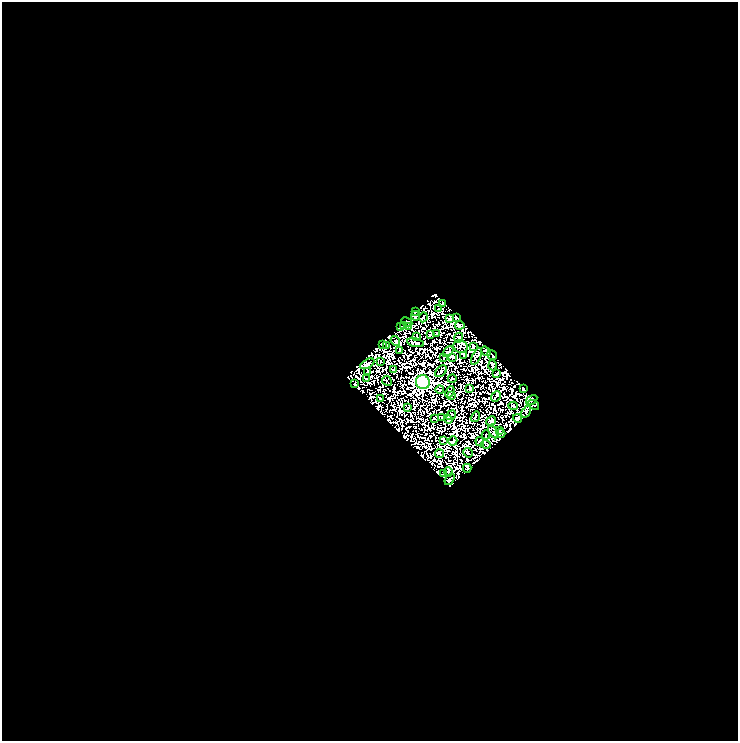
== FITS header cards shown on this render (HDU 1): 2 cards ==
NAXIS1  =                  736
NAXIS2  =                  739

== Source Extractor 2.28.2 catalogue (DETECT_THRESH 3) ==
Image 736 x 739 px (HDU 1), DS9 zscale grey, 1 PNG px = 1 image px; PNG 740 x 743 px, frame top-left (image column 1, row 739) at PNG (2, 2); each listed source drawn as its Kron ellipse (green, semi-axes under 4 px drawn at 4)
Background 0.0299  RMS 0.11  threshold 0.319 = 3 sigma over >= 5 px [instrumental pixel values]
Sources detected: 76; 1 with non-positive FLUX_AUTO (blend fragments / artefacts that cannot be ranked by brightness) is neither listed nor drawn; the other 75 listed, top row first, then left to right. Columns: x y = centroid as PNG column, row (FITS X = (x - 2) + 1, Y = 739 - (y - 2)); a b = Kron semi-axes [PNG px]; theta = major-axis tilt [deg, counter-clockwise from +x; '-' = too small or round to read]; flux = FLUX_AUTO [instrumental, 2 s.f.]
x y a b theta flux
443 304 4 3 - 7.9
439 309 3 2 - 3.2
415 312 3 2 - 3.1
415 316 5 3 - 7
423 317 5 2 - 7.9
456 317 3 2 - 4.8
450 319 4 2 - 5.3
407 322 6 2 -26 5.7
403 325 3 2 - 4.8
460 325 5 2 - 7.5
408 326 4 3 - 4.6
400 327 4 2 - 5.7
437 333 2 2 - 3.5
431 335 4 3 - 6.3
417 336 3 2 - 3.7
459 338 5 2 - 6.3
395 341 5 3 - 8.5
415 343 8 2 -12 11
382 344 3 2 - 5.3
387 346 4 2 - 5.7
461 346 7 6 - 12
473 346 3 2 - 4.4
400 350 4 2 - 5.8
486 351 5 2 - 7.8
448 352 6 2 40 7.1
492 355 5 2 - 6.4
463 356 4 2 - 4.6
477 356 9 2 66 6.1
452 357 3 2 - 5.3
444 358 3 2 - 4.5
380 361 3 2 - 4.3
367 364 8 4 30 9.6
493 365 5 2 - 5.1
393 369 3 2 - 5.2
368 371 4 2 - 7.3
441 371 7 4 42 7.7
497 373 3 2 - 6.7
366 378 3 2 - 5.3
452 379 4 2 - 4.7
387 381 5 2 - 5
423 382 7 7 - 1700
355 384 3 2 - 5.1
470 388 4 2 - 11
523 388 3 2 - 4.6
440 390 4 3 - 6.9
450 392 6 3 67 5.1
451 396 4 2 - 5.4
496 396 6 2 50 5.7
380 398 4 2 - 6
532 400 6 2 34 6.7
533 405 6 2 -38 8.4
513 406 4 3 - 6.5
408 408 3 2 - 4.3
526 412 6 3 56 6
451 415 6 2 35 7.1
442 417 3 2 - 5.1
475 417 5 2 - 5.9
434 418 3 2 - 4.3
517 418 4 4 - 14
449 419 4 2 - 1.2
491 421 5 3 - 20
499 431 3 2 - 5.1
493 432 7 3 -51 10
501 433 4 4 - 4.8
486 435 4 2 - 4.9
443 440 3 2 - 6
453 441 5 2 - 9.3
480 442 5 4 - 5.5
486 444 5 2 - 7.8
468 453 5 2 - 6.5
440 454 4 2 - 6.5
467 468 4 3 - 9.8
448 472 4 3 - 5
444 473 4 2 - 6.6
450 479 6 4 53 9.3
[1 non-positive-flux detection neither listed nor drawn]